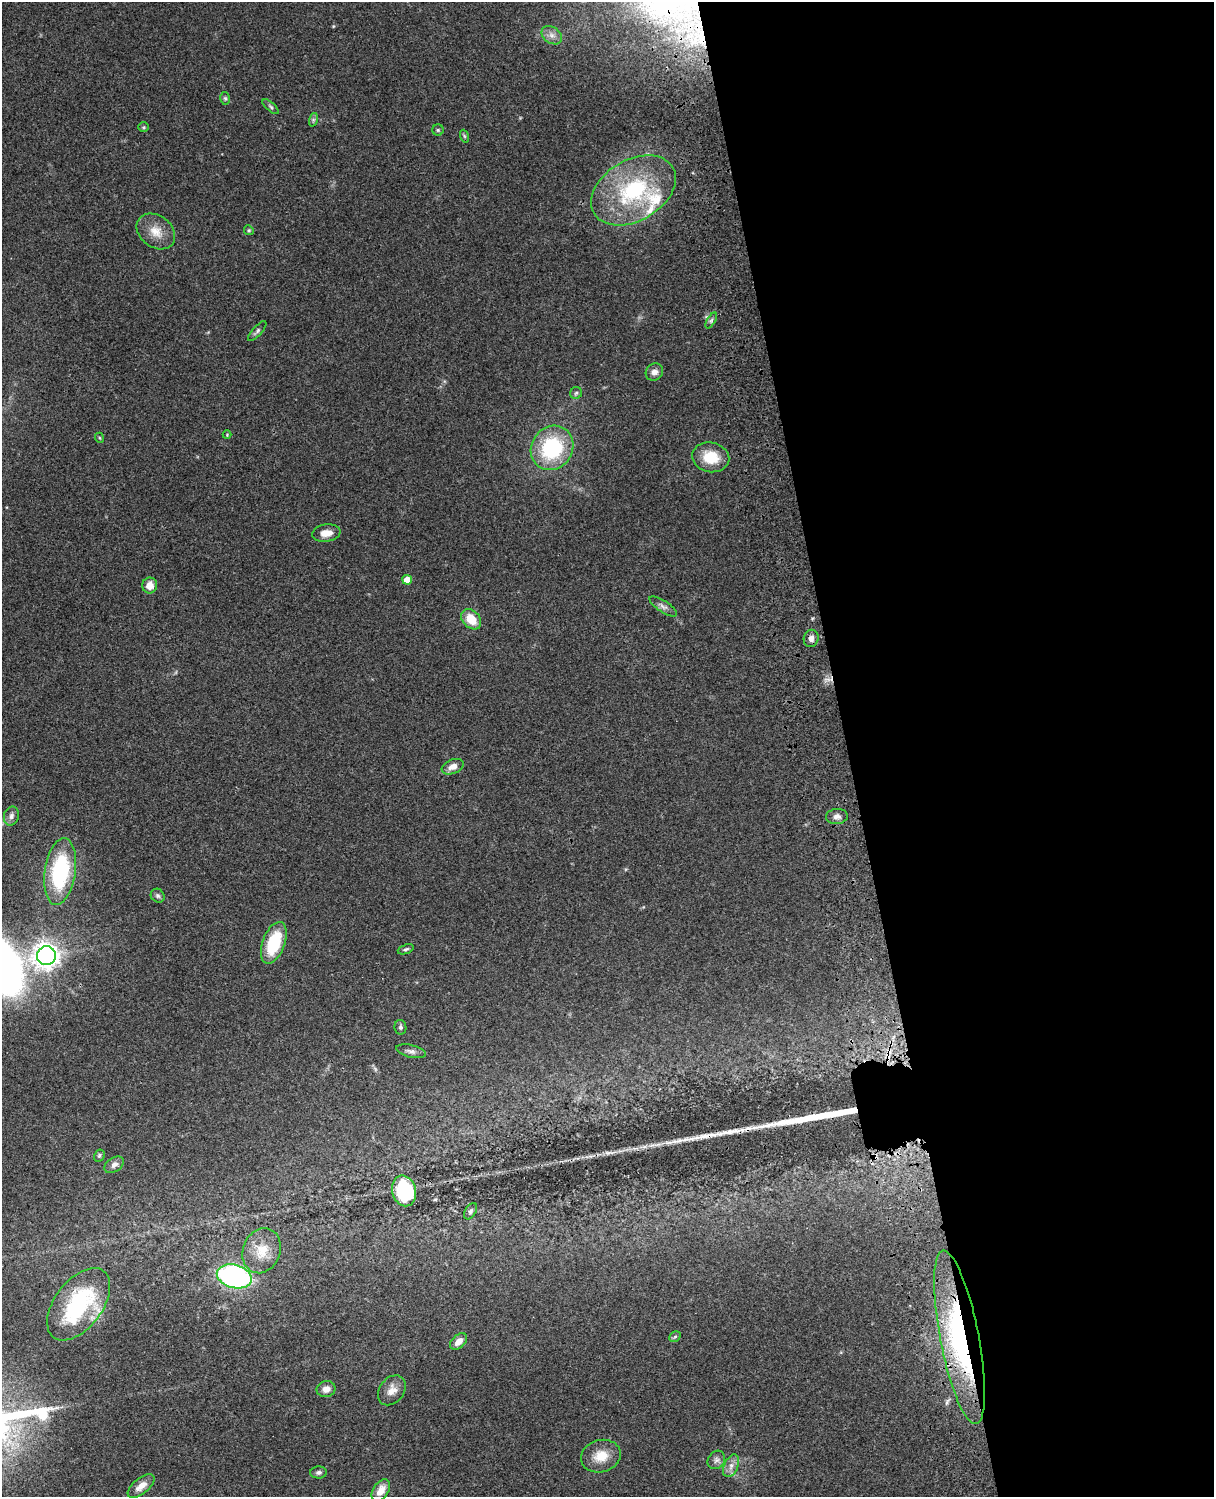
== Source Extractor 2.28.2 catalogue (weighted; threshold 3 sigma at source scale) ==
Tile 8 of 4 x 3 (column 4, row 2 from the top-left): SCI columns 3757-4968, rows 1773-3267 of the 5087 x 4926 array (HDU 1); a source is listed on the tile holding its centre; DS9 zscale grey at full resolution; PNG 1216 x 1499 px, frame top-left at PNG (2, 2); each listed source drawn as its Kron ellipse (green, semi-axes under 4 px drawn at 4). Shown black and unused: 31% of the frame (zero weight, under 3 of 4 exposures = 6% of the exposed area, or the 3 px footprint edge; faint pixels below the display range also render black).
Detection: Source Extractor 2.28.2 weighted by HDU 2 'WHT'; one run over the whole footprint, this tile lists its part. Background 0.099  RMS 0.0063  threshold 0.0285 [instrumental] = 3 sigma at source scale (4.5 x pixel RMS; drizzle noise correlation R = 1.50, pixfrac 1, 0.05/0.05 arcsec/px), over >= 5 px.
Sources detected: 57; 1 cosmic-ray / hot-pixel residue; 2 long thin detections or spike segments (spike, bleed or trail) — neither listed nor drawn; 2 inside a brighter listed object's ellipse — not listed separately; the other 52 listed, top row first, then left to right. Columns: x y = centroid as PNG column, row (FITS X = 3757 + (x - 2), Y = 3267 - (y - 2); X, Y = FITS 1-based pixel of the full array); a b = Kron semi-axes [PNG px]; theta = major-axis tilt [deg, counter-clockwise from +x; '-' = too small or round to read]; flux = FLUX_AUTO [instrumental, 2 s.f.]
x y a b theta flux
552 35 11 8 -36 3.7
225 98 6 5 - 1.1
271 107 10 4 -40 1.4
313 120 7 4 72 1.3
144 127 5 5 - 0.84
438 130 5 5 - 0.95
464 136 6 4 -71 0.86
633 190 46 30 31 70
249 230 5 4 - 0.9
156 231 21 15 -38 10
711 320 9 4 59 1.4
257 331 12 4 48 1.6
654 372 9 8 - 3.3
576 393 6 6 - 1.3
227 435 4 4 - 0.55
100 438 5 3 - 0.56
552 448 23 20 55 55
711 457 19 14 -12 17
326 533 14 8 8 6.4
407 580 5 5 - 10
150 585 8 7 - 6.7
663 606 16 5 -33 2.8
471 619 11 8 -45 12
811 638 9 7 76 3
453 767 11 7 22 4.6
11 816 9 7 76 2.4
837 816 11 7 4 3.3
60 871 33 15 81 63
158 896 7 6 - 1.5
274 943 22 11 70 31
406 949 8 4 21 1.3
46 956 9 9 - 510
400 1027 7 6 - 1.5
411 1051 15 6 -13 2.7
99 1156 6 5 - 1.2
114 1165 11 7 35 2.7
404 1191 15 12 -76 41
470 1211 9 5 58 1.5
262 1251 23 18 69 14
234 1276 18 11 -15 140
79 1304 41 23 53 63
675 1337 6 5 - 1
959 1337 88 19 -79 120
459 1341 10 6 43 4.6
326 1389 9 8 - 4.6
392 1390 16 12 52 6.4
601 1456 20 16 15 12
716 1460 10 8 53 2.5
731 1466 12 7 65 3.7
319 1472 8 6 2 1.7
141 1486 16 7 39 5.9
381 1491 12 7 57 6.9
Overlapping masked pixels (flux is a lower limit): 1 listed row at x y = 959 1337